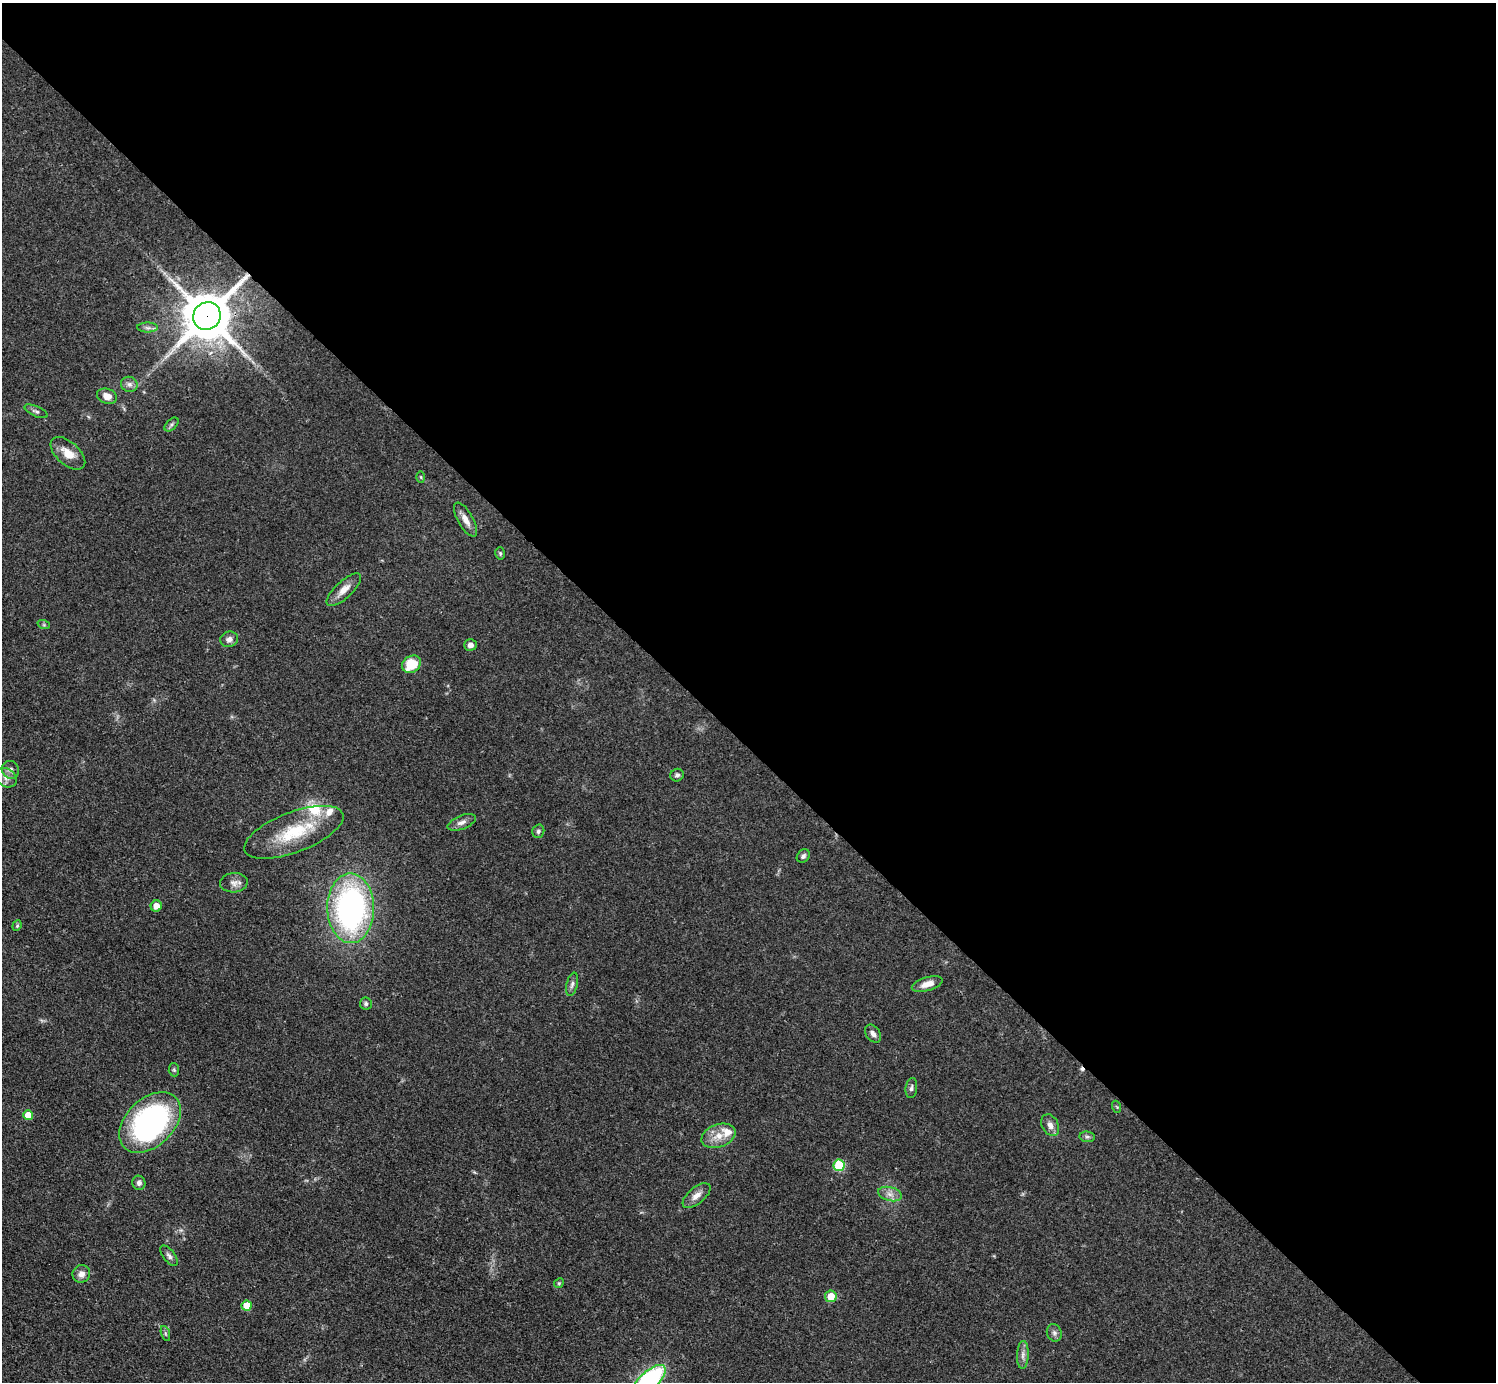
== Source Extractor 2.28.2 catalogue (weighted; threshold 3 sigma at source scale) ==
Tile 8 of 4 x 4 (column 4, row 2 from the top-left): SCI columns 4490-5983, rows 3070-4449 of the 5993 x 5993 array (HDU 1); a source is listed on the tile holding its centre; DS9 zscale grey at full resolution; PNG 1498 x 1384 px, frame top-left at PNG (2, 3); each listed source drawn as its Kron ellipse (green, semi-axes under 4 px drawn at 4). Shown black and unused: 54% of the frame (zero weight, under 3 of 4 exposures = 1% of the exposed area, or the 3 px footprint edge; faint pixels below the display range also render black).
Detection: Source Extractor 2.28.2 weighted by HDU 2 'WHT'; one run over the whole footprint, this tile lists its part. Background 0.0501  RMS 0.0052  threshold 0.0236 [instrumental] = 3 sigma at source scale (4.5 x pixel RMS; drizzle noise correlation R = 1.50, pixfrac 1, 0.05/0.05 arcsec/px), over >= 5 px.
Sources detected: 55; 1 cosmic-ray / hot-pixel residue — neither listed nor drawn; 3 inside a brighter listed object's ellipse — not listed separately; the other 51 listed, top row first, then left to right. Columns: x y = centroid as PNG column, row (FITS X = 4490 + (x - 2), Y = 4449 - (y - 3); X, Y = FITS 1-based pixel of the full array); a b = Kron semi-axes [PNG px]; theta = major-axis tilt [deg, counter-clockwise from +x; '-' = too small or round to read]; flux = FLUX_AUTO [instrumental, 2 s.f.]
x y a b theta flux
207 316 14 13 - 2600
148 328 10 5 0 1.7
129 384 8 7 - 2.2
107 396 10 7 -19 4.6
36 411 12 5 -23 1.6
171 424 8 5 46 1.2
68 453 21 11 -41 7.4
421 477 6 4 -88 0.7
466 520 19 7 -60 4.4
500 553 6 4 -75 0.81
344 590 22 8 43 5.5
44 625 6 4 -18 0.71
229 639 9 7 17 2.8
470 645 6 5 - 2.3
411 664 10 8 36 17
10 770 9 8 - 2.5
677 775 7 6 - 1.4
6 778 11 9 -34 3.2
462 822 15 6 22 2.8
538 831 7 6 - 1.3
294 832 52 20 21 29
803 856 7 6 - 1.4
234 883 14 9 4 3.4
156 906 5 5 - 4.6
351 908 35 23 -90 140
17 926 5 4 - 0.71
572 984 12 5 77 1.7
927 984 16 6 17 4.8
366 1004 6 6 - 1.3
873 1034 10 7 -54 2.3
174 1070 6 5 - 0.89
911 1088 10 6 82 1.4
1117 1107 6 3 -71 0.64
28 1115 5 5 - 8.7
150 1122 36 24 44 110
1050 1125 11 8 -62 3.1
718 1136 17 11 20 7
1087 1137 8 5 -7 1.2
839 1165 6 5 - 33
139 1183 7 6 - 2.1
890 1194 12 7 -15 3.2
696 1196 17 8 40 4
169 1256 12 6 -53 1.8
81 1274 9 8 - 3.4
559 1283 5 4 - 0.63
831 1296 6 5 - 8.3
247 1306 5 5 - 12
165 1333 8 3 -71 0.89
1054 1333 9 7 -66 1.7
1023 1355 14 6 88 2.6
648 1381 21 9 43 97
Overlapping masked pixels (flux is a lower limit): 1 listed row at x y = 207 316
Isophote crosses this tile's border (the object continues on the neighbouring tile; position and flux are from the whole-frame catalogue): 1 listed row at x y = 648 1381